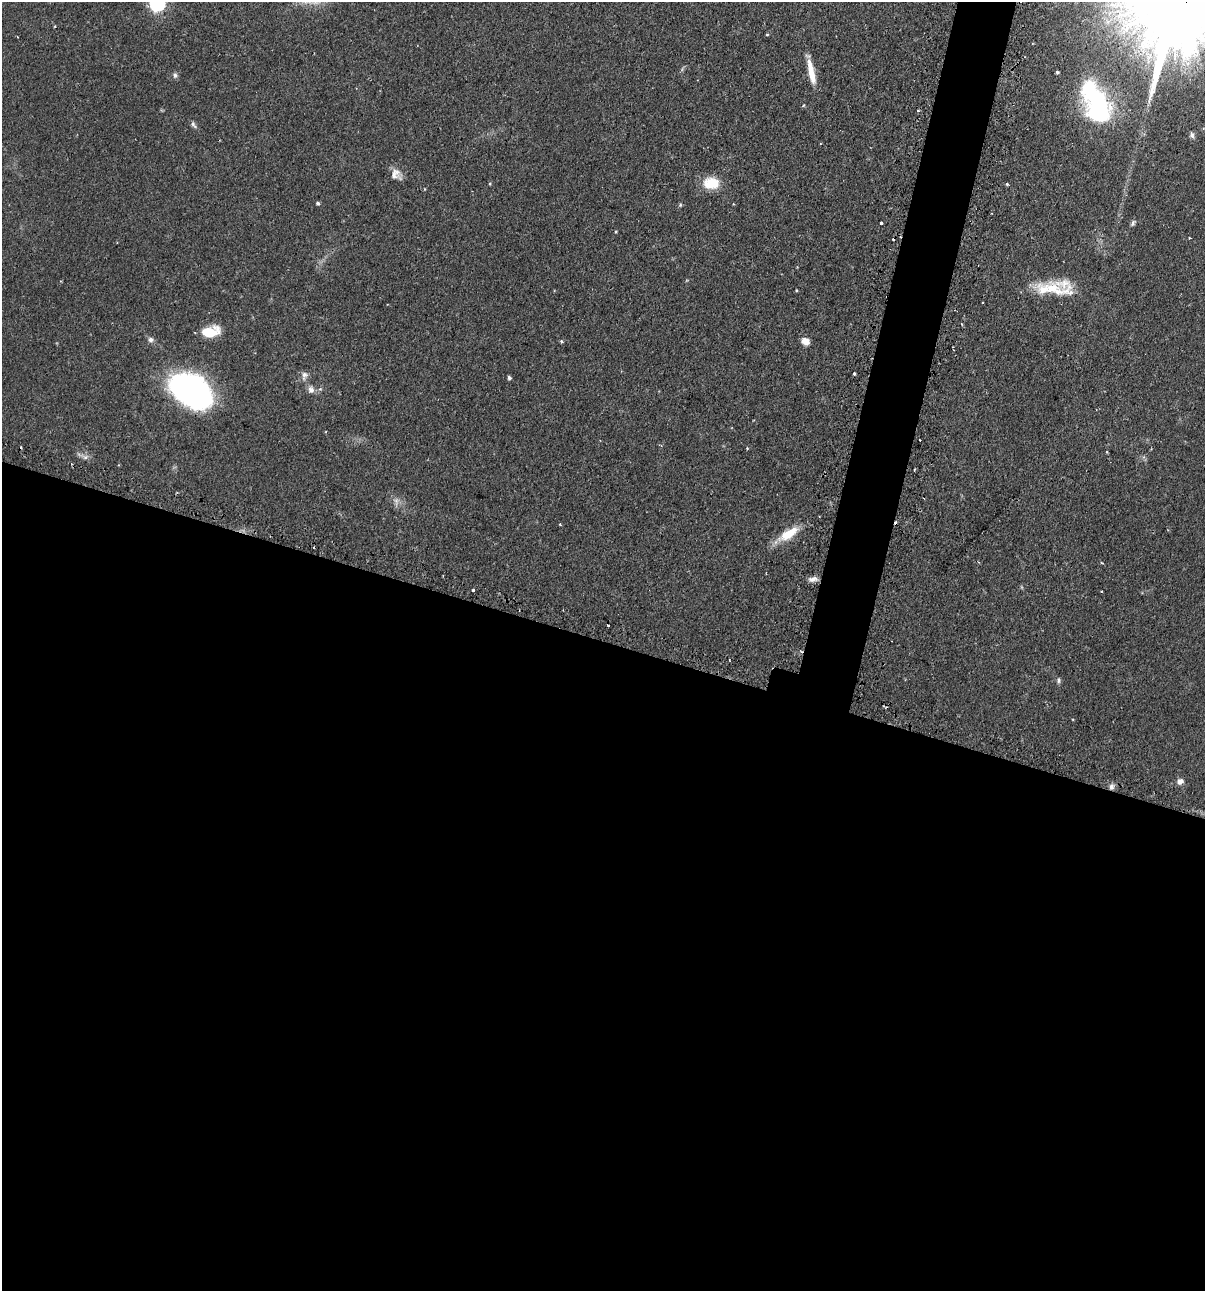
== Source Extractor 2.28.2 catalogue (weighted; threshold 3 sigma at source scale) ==
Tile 14 of 4 x 4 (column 2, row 4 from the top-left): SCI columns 1359-2561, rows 35-1323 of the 5246 x 5226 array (HDU 1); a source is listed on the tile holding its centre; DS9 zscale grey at full resolution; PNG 1207 x 1293 px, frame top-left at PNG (2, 2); no overlay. Shown black and unused: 53% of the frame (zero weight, under 2 of 3 exposures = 4% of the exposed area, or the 3 px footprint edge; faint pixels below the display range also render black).
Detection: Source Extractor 2.28.2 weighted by HDU 2 'WHT'; one run over the whole footprint, this tile lists its part. Background 0.089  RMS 0.0054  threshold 0.0243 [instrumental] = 3 sigma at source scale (4.5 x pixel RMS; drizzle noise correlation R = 1.50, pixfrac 1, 0.05/0.05 arcsec/px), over >= 5 px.
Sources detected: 55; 2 inside a brighter object's white glare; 5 cosmic-ray / hot-pixel residue — not listed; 3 inside a brighter listed object's ellipse — not listed separately; the other 45 listed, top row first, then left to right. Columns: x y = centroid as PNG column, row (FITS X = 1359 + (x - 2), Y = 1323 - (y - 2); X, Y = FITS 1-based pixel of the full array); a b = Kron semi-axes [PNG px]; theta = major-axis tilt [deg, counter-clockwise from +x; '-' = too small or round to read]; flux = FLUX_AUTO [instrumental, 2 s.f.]
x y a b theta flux
157 3 7 7 - 140
55 26 3 2 - 0.44
767 34 4 3 - 0.46
811 72 30 7 -78 9.9
1057 72 3 3 - 0.75
175 75 7 6 - 1.5
1098 107 29 25 68 65
193 125 11 5 -56 1.5
1192 135 9 5 -81 1.6
395 174 16 12 64 4.7
711 183 17 13 -1 14
490 184 4 4 - 0.53
1007 184 4 4 - 0.65
318 203 4 4 - 0.91
680 205 5 5 - 0.73
881 223 3 3 - 3
1133 223 8 5 68 1.2
616 231 4 3 - 0.53
1189 238 3 2 - 0.38
1063 283 41 22 -30 13
796 290 4 2 - 0.44
210 332 21 11 11 12
151 340 7 7 - 1.9
561 341 4 3 - 0.74
805 341 10 8 -25 3.6
854 373 3 2 - 0.63
304 375 12 8 71 2.6
509 378 5 4 - 0.98
320 389 5 5 - 0.8
311 390 9 8 - 2.8
191 391 41 26 -33 140
747 448 4 3 - 0.43
1107 452 5 3 - 0.43
85 457 13 7 -17 2.5
396 501 12 8 -79 2.8
560 524 3 3 - 0.52
788 534 28 11 32 13
978 562 4 2 - 0.45
1101 563 4 3 - 0.56
813 579 12 6 8 2.8
473 590 3 3 - 0.99
1101 591 3 2 - 0.4
1058 680 7 5 82 1.2
1180 781 8 7 - 2.8
1111 787 8 6 89 2.1
Overlapping masked pixels (flux is a lower limit): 1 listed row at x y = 1111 787
Isophote crosses this tile's border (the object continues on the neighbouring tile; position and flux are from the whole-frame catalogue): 1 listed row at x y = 157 3